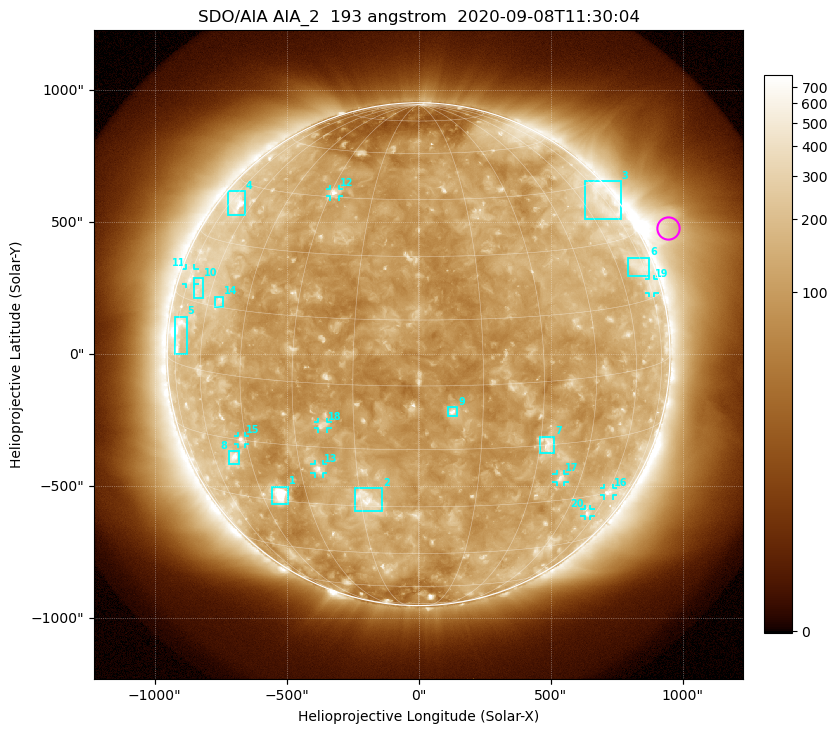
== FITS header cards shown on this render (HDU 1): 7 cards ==
TELESCOP= 'SDO/AIA'
INSTRUME= 'AIA_2'
WAVELNTH=                  193
WAVEUNIT= 'angstrom'
DATE-OBS= '2020-09-08T11:30:04.85'
CTYPE1  = 'HPLN-TAN'
CTYPE2  = 'HPLT-TAN'

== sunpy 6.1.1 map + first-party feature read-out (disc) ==
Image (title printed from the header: SDO/AIA AIA_2  193 angstrom  2020-09-08T11:30:04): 1024 x 1024 px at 2.4 arcsec/px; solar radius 953 arcsec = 397 px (full disc in frame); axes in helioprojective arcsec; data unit not stated in the header (colour bar unlabelled)
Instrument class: DISC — disc imager (sunpy class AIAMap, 193 A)
Bright regions (active regions / flare kernels): reference = the median radial profile (limb darkening/brightening removed); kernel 9 px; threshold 5 sigma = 184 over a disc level ~120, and >= 1.15x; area >= 12 px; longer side >= 10 px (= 24 arcsec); searched inside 0.97 R_sun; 23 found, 20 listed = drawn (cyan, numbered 1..; 9 of them under ~33 arcsec drawn as corner ticks so the feature stays visible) (cap 20 boxes per figure: the strongest are kept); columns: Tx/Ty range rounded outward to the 5 arcsec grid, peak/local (2 s.f.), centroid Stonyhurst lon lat
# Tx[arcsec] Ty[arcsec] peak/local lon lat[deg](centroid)
1 -560..-495 -570..-500 13 -38 -28
2 -245..-140 -595..-505 5 -13 -28
3 630..765 510..655 2.7 +71 +40
4 -725..-655 525..620 4.7 -70 +40
5 -925..-875 0..145 5.1 -73 +7
6 795..875 295..365 2.4 +72 +23
7 455..515 -375..-310 4.3 +32 -15
8 -720..-680 -420..-365 4.9 -51 -20
9 110..150 -235..-200 7.8 +8 -6
10 -850..-815 210..290 2.5 -67 +18
11 -880..-850 265..325 2.5 -74 +20
12 -335..-300 595..630 5.4 -29 +46
13 -395..-360 -450..-415 4.5 -25 -21
14 -775..-740 175..220 3.1 -56 +16
15 -685..-655 -340..-310 4.1 -47 -15
16 700..740 -535..-505 2.9 +61 -30
17 520..555 -485..-450 3.9 +38 -24
18 -380..-345 -280..-255 3.7 -23 -10
19 870..895 230..285 2.1 +76 +17
20 625..650 -615..-585 2.6 +55 -35
Off-limb structures (1.02-1.3 R_sun): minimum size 162 px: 6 found; the strongest spans PA ~265..320 deg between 1.02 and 1.3 R_sun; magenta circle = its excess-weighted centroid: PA ~295 deg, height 1.11 R_sun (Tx ~945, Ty ~480 arcsec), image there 3.6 x the reference